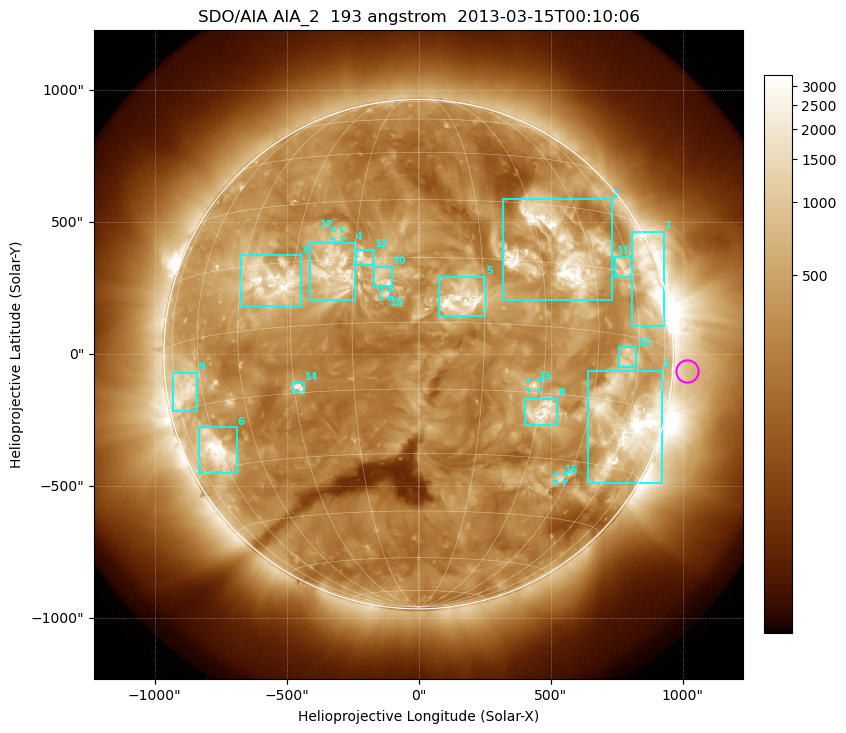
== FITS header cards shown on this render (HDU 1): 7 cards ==
TELESCOP= 'SDO/AIA'
INSTRUME= 'AIA_2'
WAVELNTH=                  193
WAVEUNIT= 'angstrom'
DATE-OBS= '2013-03-15T00:10:06.84'
CTYPE1  = 'HPLN-TAN'
CTYPE2  = 'HPLT-TAN'

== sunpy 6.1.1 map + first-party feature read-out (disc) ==
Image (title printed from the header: SDO/AIA AIA_2  193 angstrom  2013-03-15T00:10:06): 1024 x 1024 px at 2.4 arcsec/px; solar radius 965 arcsec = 402 px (full disc in frame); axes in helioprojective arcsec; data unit not stated in the header (colour bar unlabelled)
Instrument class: DISC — disc imager (sunpy class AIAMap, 193 A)
Bright regions (active regions / flare kernels): reference = the median radial profile (limb darkening/brightening removed); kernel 9 px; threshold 5 sigma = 692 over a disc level ~300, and >= 1.15x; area >= 12 px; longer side >= 10 px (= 24 arcsec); searched inside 0.97 R_sun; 18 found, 18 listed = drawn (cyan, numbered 1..; 4 of them under ~33 arcsec drawn as corner ticks so the feature stays visible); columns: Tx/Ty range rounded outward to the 5 arcsec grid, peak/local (2 s.f.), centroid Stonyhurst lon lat
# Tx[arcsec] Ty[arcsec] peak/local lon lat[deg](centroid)
1 640..925 -490..-60 20 +59 -19
2 320..735 205..590 14 +35 +18
3 -675..-445 180..375 9.8 -36 +11
4 -415..-240 205..425 6.6 -20 +12
5 75..255 145..295 11 +10 +5
6 -830..-685 -450..-275 12 -62 -26
7 805..930 105..465 8.4 +68 +14
8 400..525 -270..-165 8.1 +31 -19
9 -930..-835 -215..-70 5.4 -68 -10
10 -170..-100 255..330 6 -8 +10
11 745..810 290..370 5 +57 +16
12 -235..-170 335..395 5.8 -13 +15
13 760..825 -50..30 4.2 +55 -5
14 -480..-435 -145..-105 6.7 -29 -14
15 420..455 -135..-100 5.7 +28 -13
16 520..550 -485..-455 5.2 +42 -34
17 -320..-295 435..470 3.9 -20 +21
18 -140..-110 215..240 5.3 -7 +7
Off-limb structures (1.02-1.3 R_sun): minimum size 162 px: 2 found; the strongest spans PA ~230..300 deg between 1.02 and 1.3 R_sun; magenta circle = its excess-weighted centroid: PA ~265 deg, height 1.06 R_sun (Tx ~1015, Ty ~-65 arcsec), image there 1.6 x the reference